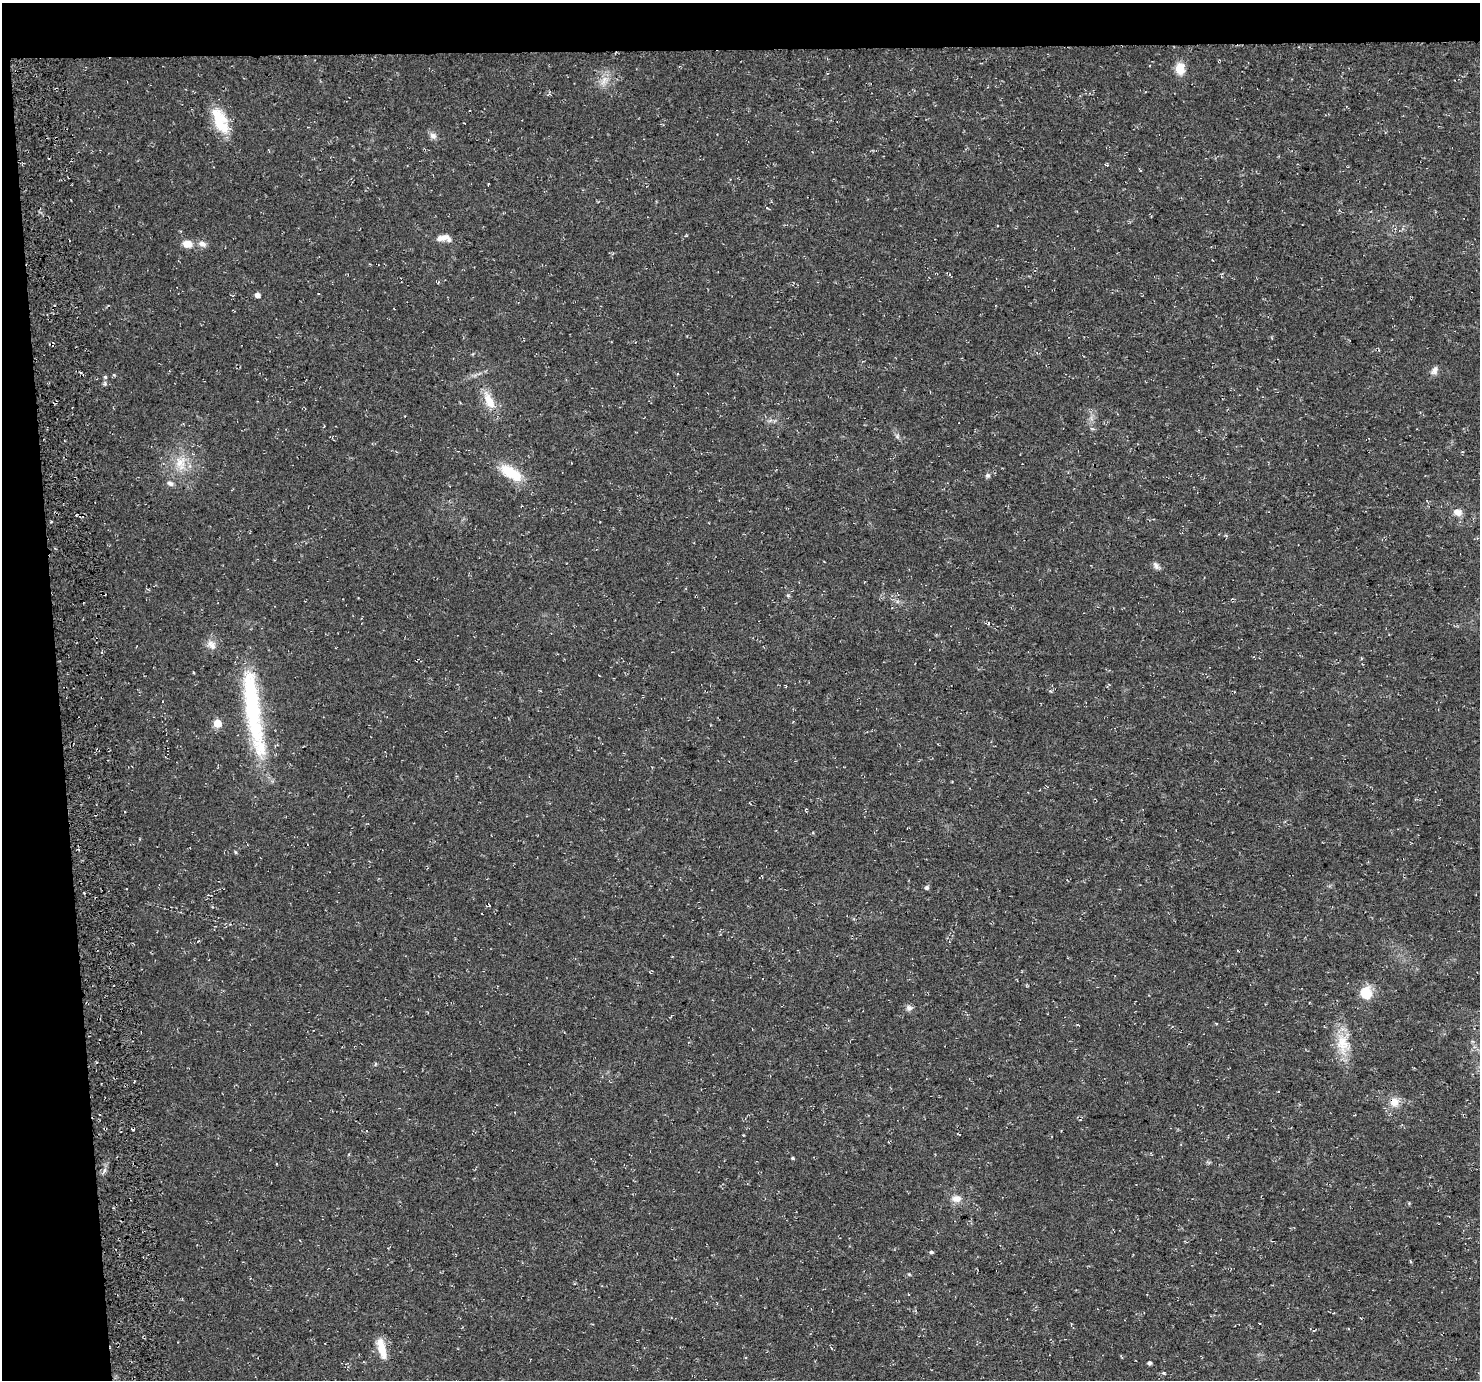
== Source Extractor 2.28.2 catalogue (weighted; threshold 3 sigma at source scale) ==
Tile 1 of 3 x 3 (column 1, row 1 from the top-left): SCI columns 57-1534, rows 2794-4171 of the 4545 x 4172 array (HDU 1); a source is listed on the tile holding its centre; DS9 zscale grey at full resolution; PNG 1482 x 1382 px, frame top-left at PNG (2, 3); no overlay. Shown black and unused: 7% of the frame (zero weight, under 3 of 4 exposures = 4% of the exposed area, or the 3 px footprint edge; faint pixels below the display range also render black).
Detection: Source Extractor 2.28.2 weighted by HDU 2 'WHT'; one run over the whole footprint, this tile lists its part. Background 0.0302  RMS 0.0057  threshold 0.0256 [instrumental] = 3 sigma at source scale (4.5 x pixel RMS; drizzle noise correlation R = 1.50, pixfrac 1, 0.0396/0.0396 arcsec/px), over >= 5 px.
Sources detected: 51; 5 cosmic-ray / hot-pixel residue — not listed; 2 inside a brighter listed object's ellipse — not listed separately; the other 44 listed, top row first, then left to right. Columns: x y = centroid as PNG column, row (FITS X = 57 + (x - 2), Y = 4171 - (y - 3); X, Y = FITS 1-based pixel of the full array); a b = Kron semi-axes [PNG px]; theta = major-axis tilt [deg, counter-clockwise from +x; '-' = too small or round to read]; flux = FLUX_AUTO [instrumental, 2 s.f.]
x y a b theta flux
1180 69 12 9 -90 8.8
827 73 4 2 - 0.37
604 80 16 8 65 5
220 121 35 16 -66 20
433 136 10 8 -35 2.5
1107 165 5 3 - 0.62
767 208 6 2 -30 0.54
445 237 17 9 -22 4.3
187 244 11 8 -6 6.1
202 244 12 8 -21 3
438 282 4 3 - 0.6
257 295 5 5 - 3.4
1434 370 12 8 60 2.7
105 377 5 5 - 0.93
489 400 26 11 -65 11
460 403 4 3 - 0.45
1092 428 6 4 -3 0.83
897 436 6 5 - 1.2
180 463 22 15 -84 12
511 473 31 13 -32 17
987 475 6 6 - 1.3
170 483 9 6 -21 1.9
1458 512 13 9 -14 3.6
51 522 4 3 - 0.48
1156 566 11 6 -50 2.2
788 595 5 5 - 0.8
988 623 5 4 - 0.67
211 645 15 10 -45 4.4
252 708 98 18 -83 77
217 723 5 5 - 16
235 852 5 4 - 0.76
927 888 6 5 - 1.2
1366 993 14 13 - 12
909 1008 9 7 -2 2.1
1343 1044 33 17 -84 16
375 1064 6 4 71 0.62
1394 1102 13 12 - 6.1
792 1158 4 3 - 0.69
956 1199 14 10 -1 4.4
931 1252 5 4 - 0.97
909 1274 5 4 - 0.55
382 1349 24 9 -75 11
1149 1363 4 4 - 1.3
1164 1373 4 4 - 0.7
Overlapping masked pixels (flux is a lower limit): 1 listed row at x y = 1394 1102